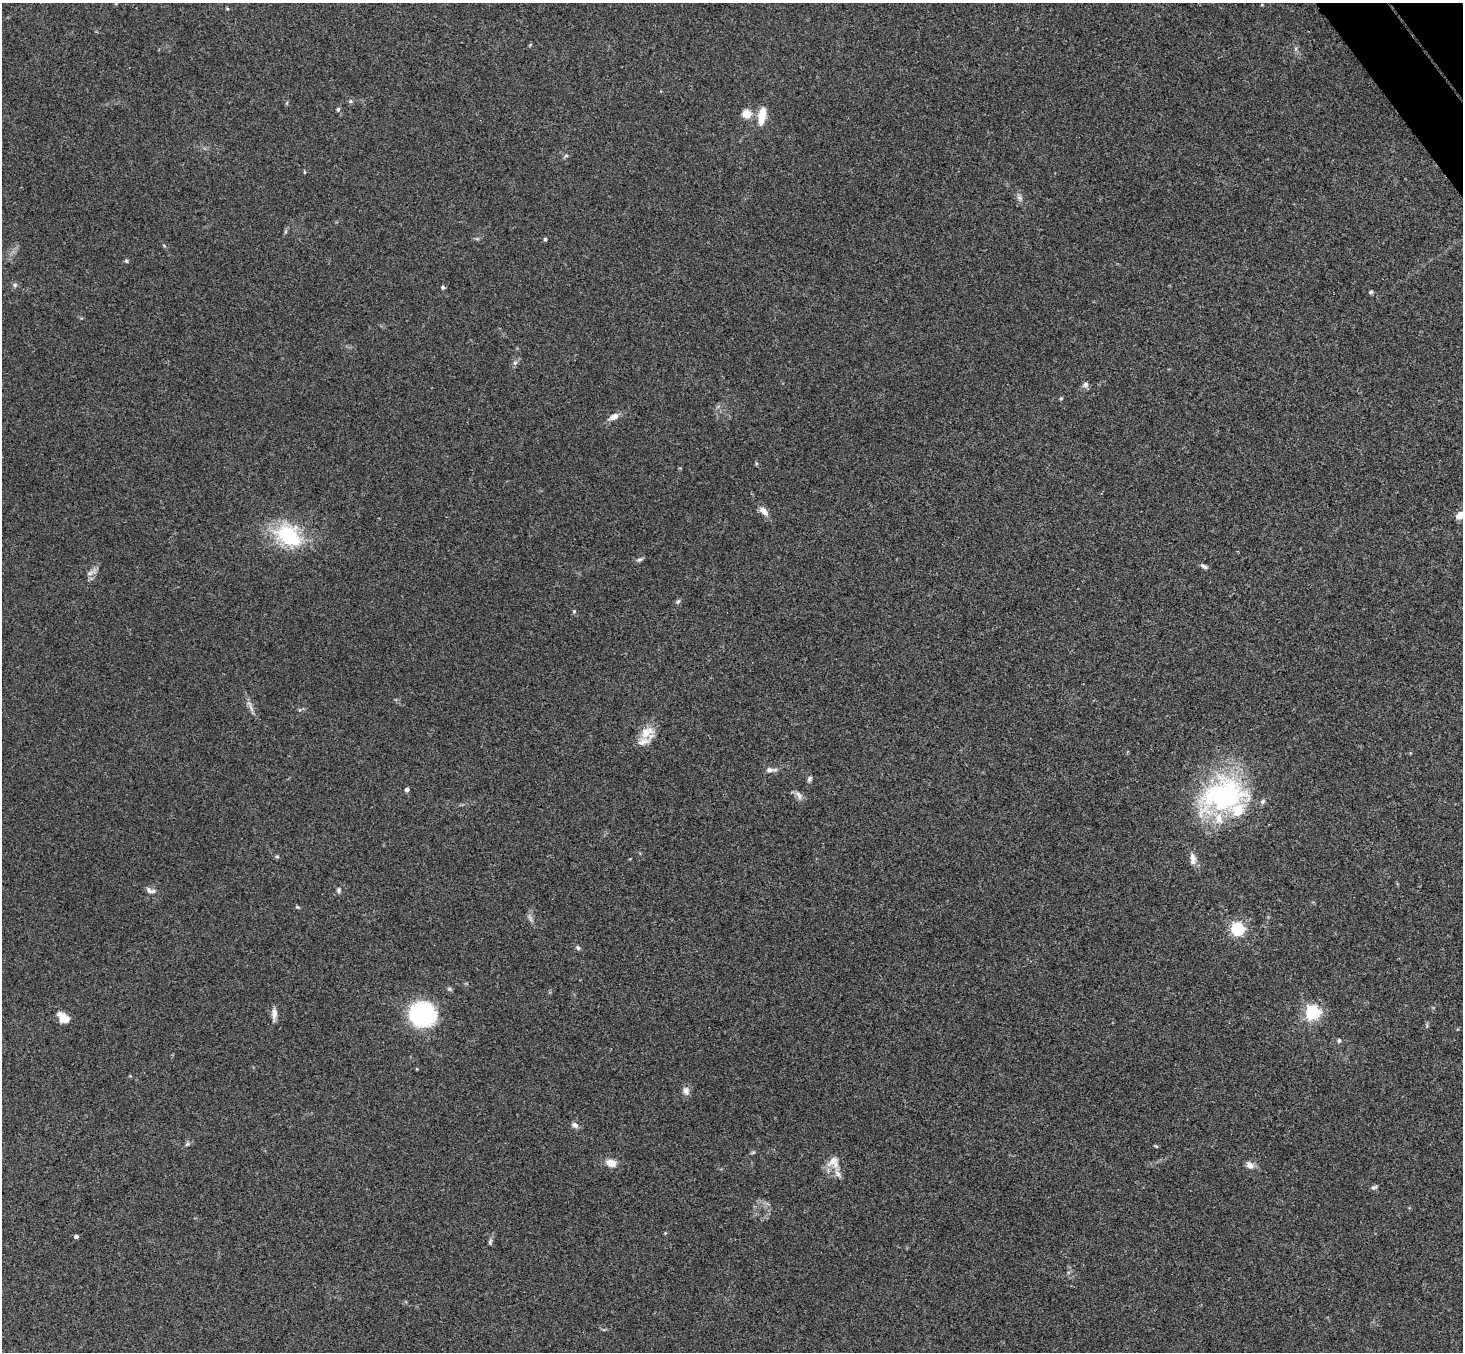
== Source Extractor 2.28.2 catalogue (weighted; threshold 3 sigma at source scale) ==
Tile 10 of 4 x 4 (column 2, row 3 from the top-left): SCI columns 1513-2973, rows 1682-3031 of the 5945 x 5927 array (HDU 1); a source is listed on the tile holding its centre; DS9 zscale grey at full resolution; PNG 1465 x 1354 px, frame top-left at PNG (2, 3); no overlay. Shown black and unused: <1% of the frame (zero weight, under 3 of 4 exposures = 6% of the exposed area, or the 3 px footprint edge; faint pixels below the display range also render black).
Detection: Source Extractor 2.28.2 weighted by HDU 2 'WHT'; one run over the whole footprint, this tile lists its part. Background 0.215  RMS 0.0084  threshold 0.0377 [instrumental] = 3 sigma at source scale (4.5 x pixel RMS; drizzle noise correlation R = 1.50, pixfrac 1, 0.05/0.05 arcsec/px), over >= 5 px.
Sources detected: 59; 5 inside a brighter listed object's ellipse — not listed separately; the other 54 listed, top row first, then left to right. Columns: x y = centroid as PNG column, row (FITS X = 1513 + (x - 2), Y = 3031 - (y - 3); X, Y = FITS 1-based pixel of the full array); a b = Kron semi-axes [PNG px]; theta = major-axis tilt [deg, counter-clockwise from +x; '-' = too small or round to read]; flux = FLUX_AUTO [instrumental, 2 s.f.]
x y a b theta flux
350 101 6 5 - 1.4
338 109 6 4 73 1.5
746 114 5 5 - 31
762 116 20 8 81 13
566 155 6 4 1 1.3
1019 198 7 6 - 2.3
545 239 4 4 - 1.6
126 261 5 4 - 1.2
15 285 6 5 - 1.6
443 287 5 4 - 1.4
1371 292 6 5 - 1.2
515 363 6 6 - 1.8
1085 385 8 7 - 2.7
1061 398 4 4 - 0.91
614 417 13 7 26 5.9
764 511 12 7 -46 6.1
1460 515 9 6 31 8.3
288 535 32 22 -34 58
639 560 9 5 7 1.8
1204 566 10 5 -30 2.4
91 573 15 5 25 3.4
678 601 7 5 48 1.7
574 611 5 4 - 1.1
251 708 14 4 -67 3.5
647 732 21 13 32 13
769 770 12 7 3 3.7
809 779 8 5 59 1.9
407 790 4 4 - 3.7
799 795 13 8 -53 3.9
1224 795 61 41 20 130
277 857 6 4 -1 1
1193 859 17 8 -84 5.1
339 890 7 6 - 1.9
150 891 13 7 -16 3.3
297 907 6 4 -12 0.93
530 918 13 4 -67 2.5
1238 929 6 6 - 160
578 948 6 5 - 1.9
1313 1012 6 6 - 200
274 1014 15 6 88 5.2
422 1014 23 20 -5 100
64 1018 14 8 -39 11
1339 1041 6 5 - 1.6
686 1091 11 9 -79 4.1
575 1125 8 6 -28 3.4
187 1144 6 5 - 1.4
1156 1146 6 3 -36 0.85
753 1152 6 4 3 1.1
833 1162 18 16 36 10
611 1163 14 9 -17 7.5
1250 1165 11 8 -46 4.5
1374 1187 9 4 22 1.7
76 1236 4 4 - 2.9
490 1242 9 5 84 1.8
Isophote crosses this tile's border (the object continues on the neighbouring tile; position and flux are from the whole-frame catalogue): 1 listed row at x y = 1460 515